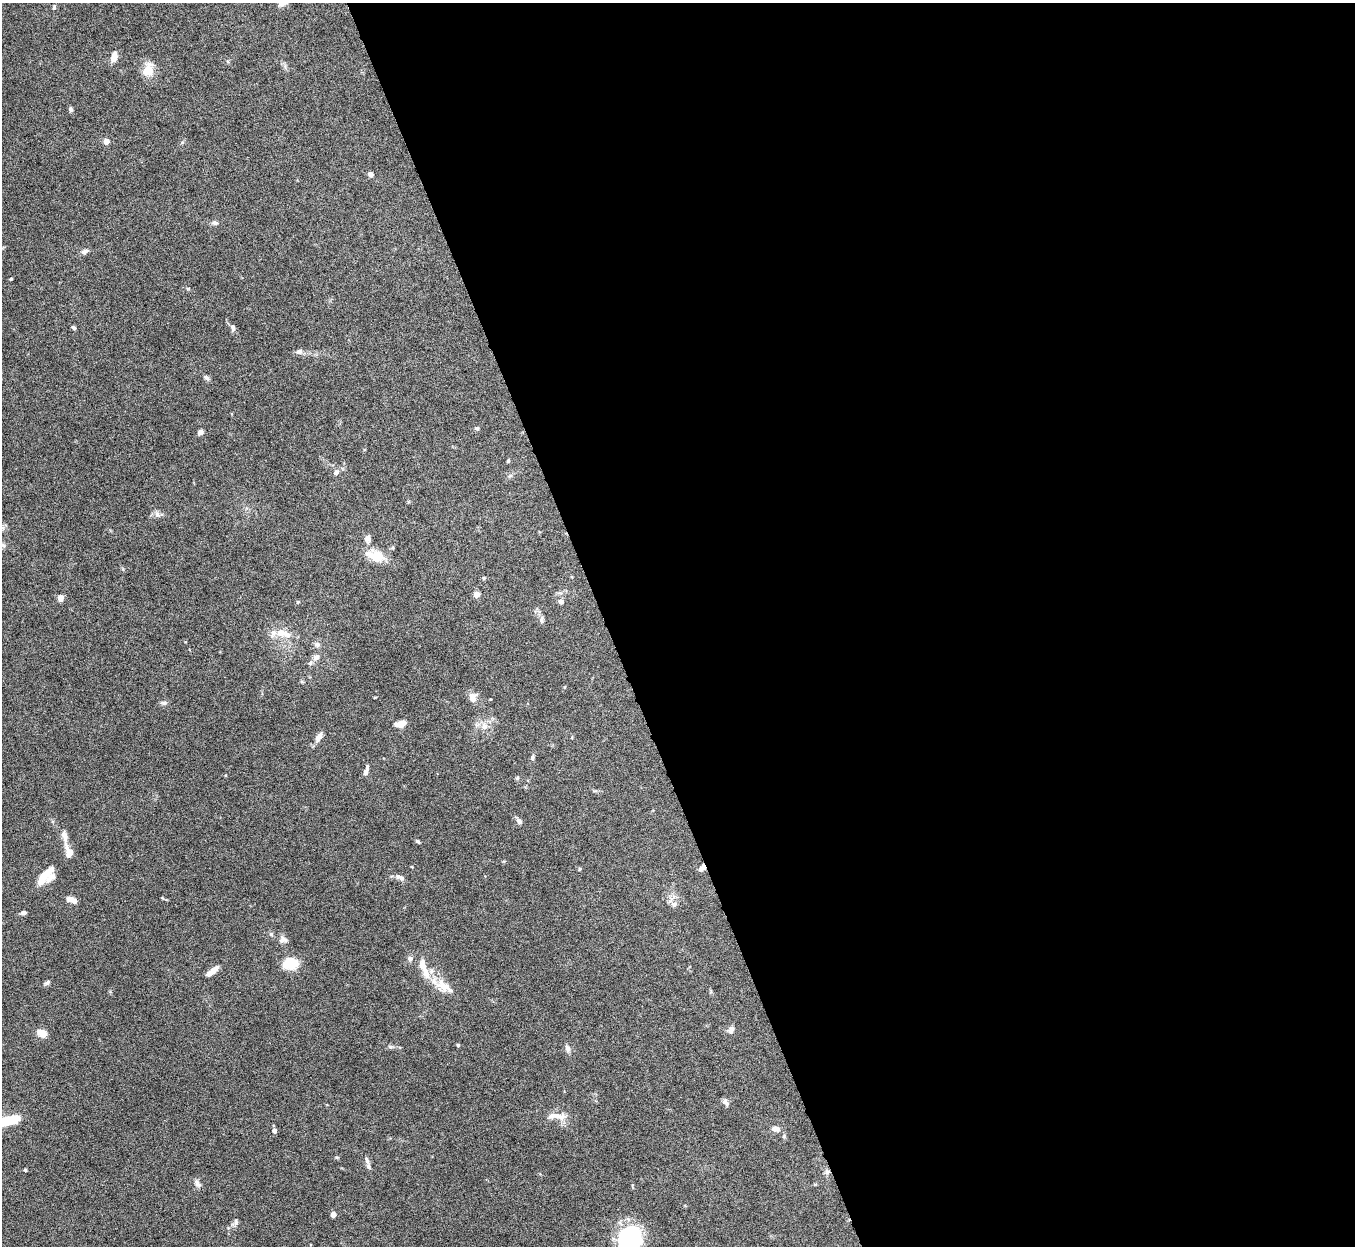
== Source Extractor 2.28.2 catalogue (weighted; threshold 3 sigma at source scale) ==
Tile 8 of 4 x 4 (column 4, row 2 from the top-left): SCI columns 4063-5415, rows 2640-3883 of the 5419 x 5403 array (HDU 1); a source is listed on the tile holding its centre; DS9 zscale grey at full resolution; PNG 1357 x 1248 px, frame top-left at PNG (2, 3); no overlay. Shown black and unused: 55% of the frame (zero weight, under 8 of 15 exposures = <1% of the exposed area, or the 3 px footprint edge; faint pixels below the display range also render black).
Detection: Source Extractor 2.28.2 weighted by HDU 2 'WHT'; one run over the whole footprint, this tile lists its part. Background 0.163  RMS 0.0048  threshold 0.0196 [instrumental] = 3 sigma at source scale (4.09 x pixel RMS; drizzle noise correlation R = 1.36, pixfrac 0.8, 0.05/0.05 arcsec/px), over >= 5 px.
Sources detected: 88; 11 inside a brighter listed object's ellipse — not listed separately; the other 77 listed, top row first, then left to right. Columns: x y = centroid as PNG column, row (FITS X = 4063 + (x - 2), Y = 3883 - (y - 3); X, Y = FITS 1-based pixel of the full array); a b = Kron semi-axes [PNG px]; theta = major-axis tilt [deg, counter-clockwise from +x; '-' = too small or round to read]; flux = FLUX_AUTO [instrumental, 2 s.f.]
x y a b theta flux
54 7 6 3 75 0.64
114 57 11 6 76 4
148 69 18 12 70 6.1
71 109 5 5 - 0.86
106 141 4 4 - 4.3
370 174 5 5 - 1.6
215 223 9 6 -11 1.2
85 251 8 6 22 1.6
11 279 3 3 - 0.46
233 327 10 6 -81 1.2
73 328 5 4 - 0.83
299 351 9 7 16 1.4
206 377 8 5 -33 1.1
477 428 6 5 - 0.67
200 432 6 5 - 1.6
508 461 4 4 - 0.51
336 472 8 7 - 1.5
510 476 6 4 19 0.65
157 514 9 7 -57 1.5
367 539 9 7 65 1.7
3 545 10 5 -27 1.4
376 556 26 13 -14 8
484 578 5 4 - 0.57
476 594 5 5 - 3.5
60 598 6 5 - 2.9
561 601 4 4 - 2.6
298 602 4 4 - 0.64
542 619 10 5 85 1.1
281 633 16 10 -5 5.3
317 645 8 6 -40 1.3
316 657 10 7 15 1.8
473 697 11 9 80 2.9
164 703 8 5 1 1
400 724 10 6 15 5
484 726 11 9 -80 2.9
319 737 13 6 58 2.7
532 758 7 5 73 0.95
366 772 7 5 63 1.8
517 778 6 4 46 0.52
519 821 10 6 -56 1.3
64 835 16 7 -78 2.7
417 841 6 4 -31 0.65
69 852 14 7 -70 5
702 868 9 6 44 2.1
580 869 4 4 - 0.45
45 875 24 8 49 8.5
398 876 8 6 -24 1.3
74 901 7 5 -7 2.5
674 904 8 7 - 1.6
23 913 6 4 9 1.1
271 934 5 5 - 0.69
285 940 12 6 -37 1.5
410 959 7 6 - 1.5
291 963 16 12 7 10
423 966 22 10 -73 5.4
212 971 20 6 39 3.1
47 983 9 5 37 0.87
444 986 21 15 -38 7.5
731 1029 10 7 74 1.6
40 1032 11 8 -78 2.6
458 1045 4 3 - 0.7
390 1047 7 5 -7 0.88
567 1049 9 6 -77 1.6
725 1102 10 6 -62 1.2
557 1116 26 9 -9 5
7 1121 21 8 14 17
776 1129 11 7 -9 2.3
274 1131 4 4 - 2
784 1136 6 4 72 0.57
337 1157 6 3 18 0.43
368 1166 7 6 - 1.1
25 1170 4 3 - 0.43
827 1172 8 6 -90 1.3
197 1183 11 7 -56 1.8
333 1214 4 4 - 4.1
236 1222 11 4 85 1
630 1238 23 21 74 45
Overlapping masked pixels (flux is a lower limit): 1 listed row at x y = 702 868
Isophote crosses this tile's border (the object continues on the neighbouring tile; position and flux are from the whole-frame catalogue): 2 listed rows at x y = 3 545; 630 1238